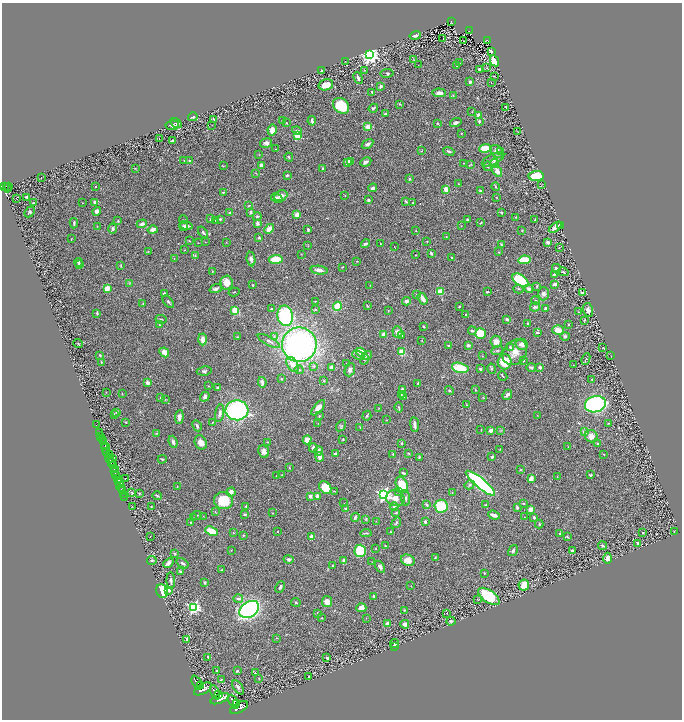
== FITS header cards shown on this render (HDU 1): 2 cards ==
NAXIS1  =                 1360
NAXIS2  =                 1435

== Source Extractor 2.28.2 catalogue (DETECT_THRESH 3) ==
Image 1360 x 1435 px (HDU 1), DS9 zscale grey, zoomed out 1/2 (1 PNG px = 2 x 2 image px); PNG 684 x 722 px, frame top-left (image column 1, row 1434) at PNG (2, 3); each listed source drawn as its Kron ellipse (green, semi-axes under 4 px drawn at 4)
Background 1.01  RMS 0.043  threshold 0.129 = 3 sigma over >= 5 px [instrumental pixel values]
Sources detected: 530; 28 cannot appear on this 1/2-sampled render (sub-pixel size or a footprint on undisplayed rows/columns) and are neither listed nor drawn; of the other 502, the 500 brightest by FLUX_AUTO listed and drawn (2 fainter detections omitted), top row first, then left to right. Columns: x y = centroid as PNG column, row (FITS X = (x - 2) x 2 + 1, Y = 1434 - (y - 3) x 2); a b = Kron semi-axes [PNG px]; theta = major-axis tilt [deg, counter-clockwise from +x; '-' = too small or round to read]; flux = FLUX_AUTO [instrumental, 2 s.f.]
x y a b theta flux
451 22 3 2 - 140
469 31 3 2 - 110
415 35 6 3 15 28
443 38 2 2 - 5.4
487 40 4 3 - 100
464 41 2 1 - 2.2
491 51 2 2 - 88
370 55 4 4 - 4300
414 59 4 3 - 5.2
346 61 2 1 - 2.2
495 61 6 4 -64 90
459 63 2 1 - 3
418 65 2 1 - 2.2
456 66 3 2 - 6.4
487 68 3 3 - 6
479 69 4 3 - 9.3
322 70 4 2 - 8.3
365 70 3 3 - 4.4
387 73 6 3 8 8.6
494 76 4 2 - 3.9
358 78 6 3 -66 21
470 82 3 2 - 19
491 83 2 1 - 2.6
326 85 7 5 15 79
381 86 4 3 - 20
372 92 3 2 - 10
439 93 7 4 -2 33
453 95 3 3 - 5.7
399 104 4 3 - 6.9
341 106 9 7 -43 270
506 107 2 1 - 4.2
373 108 5 2 - 12
472 112 2 2 - 3.3
385 114 4 3 - 14
478 116 4 3 - 83
193 117 5 2 - 15
214 119 4 3 - 8.6
283 121 3 2 - 7
312 121 5 2 - 22
479 121 3 3 - 16
456 122 6 3 18 21
176 123 6 4 -33 11
286 123 3 2 - 4.3
437 123 3 2 - 9.1
172 125 7 5 7 22
212 125 3 2 - 3
368 127 2 2 - 190
272 130 5 4 - 85
297 131 5 3 - 24
518 131 2 1 - 1.7
461 133 3 2 - 4.8
298 136 3 3 - 330
159 139 3 1 - 3.2
172 141 3 2 - 12
266 143 6 4 8 30
367 144 6 3 33 24
485 148 6 4 5 170
275 149 2 1 - 1.9
422 151 2 2 - 3.1
449 151 6 2 -20 14
497 151 7 5 -41 50
500 151 4 2 - 8.9
259 155 3 2 - 3.5
289 157 4 2 - 9.1
493 159 12 5 26 46
184 160 2 2 - 4
190 161 4 3 - 20
348 162 2 2 - 140
351 162 4 3 - 16
366 162 6 3 26 28
464 163 2 1 - 2
495 163 4 3 - 65
471 164 3 3 - 6.4
261 165 4 3 - 32
223 166 3 2 - 3.6
488 166 5 1 - 3.8
135 168 3 2 - 4.2
323 169 3 3 - 12
497 171 6 4 -56 63
256 173 3 2 - 3.6
287 175 2 2 - 23
536 176 7 5 3 250
41 177 2 1 - 2.6
409 179 2 2 - 39
458 184 2 2 - 3.6
542 185 3 1 - 2.4
9 186 4 2 - 180
96 186 2 2 - 9.2
4 187 3 2 - 550
495 187 4 2 - 6.6
7 188 4 3 - 150
372 188 4 3 - 24
446 190 4 3 - 80
481 191 4 3 - 16
223 192 4 3 - 9.4
345 195 3 2 - 3.5
281 196 7 5 25 54
27 197 3 2 - 19
496 197 3 2 - 3
17 198 2 2 - 11
277 198 6 3 -29 30
368 200 3 3 - 20
406 201 4 2 - 11
95 202 3 2 - 20
34 203 4 2 - 8.5
82 203 2 1 - 3.3
413 203 3 2 - 9.1
249 206 4 2 - 5.2
97 211 4 4 - 35
29 212 6 4 45 12
230 212 4 3 - 13
251 212 2 2 - 56
501 213 3 3 - 8.7
297 215 3 3 - 46
257 216 4 3 - 9.7
516 217 3 3 - 5.9
211 219 4 3 - 15
220 219 3 3 - 12
535 219 3 3 - 6.8
183 220 4 2 - 4.9
215 220 2 2 - 3.9
467 220 3 2 - 12
118 221 2 2 - 7.1
74 223 5 2 - 10
257 223 4 3 - 26
481 223 4 2 - 7.1
142 224 5 3 - 25
186 225 7 4 -15 18
97 226 2 2 - 2.9
184 226 5 4 - 17
461 226 3 2 - 2.8
560 226 3 2 - 7.1
555 227 7 3 35 49
113 229 5 4 - 21
269 229 5 4 - 72
308 229 3 2 - 11
153 230 5 4 - 42
416 231 2 2 - 3.9
522 231 3 2 - 3
203 232 6 3 -54 11
446 237 3 2 - 4.3
259 238 3 2 - 9.4
71 239 3 2 - 2.6
189 241 3 2 - 5.1
427 241 3 2 - 4.8
205 242 3 2 - 3.1
226 242 3 2 - 3.7
548 242 4 3 - 23
198 243 2 2 - 2.9
380 243 2 2 - 3
365 244 5 3 - 20
501 245 3 2 - 7
308 246 4 2 - 4
394 247 3 1 - 3.1
559 247 2 1 - 4
184 250 3 2 - 3.2
148 251 3 2 - 3.8
499 252 3 2 - 4.8
431 253 3 2 - 26
301 254 2 2 - 3.9
415 255 2 1 - 4
195 256 3 2 - 7.6
451 257 2 2 - 5
174 259 2 2 - 3.5
251 259 7 4 -81 32
276 259 7 4 4 210
524 260 6 3 9 210
357 261 3 2 - 3.3
78 262 4 3 - 12
80 265 3 2 - 9.2
121 266 3 2 - 6.6
342 267 3 2 - 4.7
556 269 5 3 - 26
319 270 8 3 -8 40
212 271 3 2 - 4.2
563 272 5 3 - 9.5
554 274 3 3 - 6.5
521 280 9 5 -35 320
226 282 7 6 - 85
130 283 3 3 - 7.7
555 284 3 2 - 35
253 285 2 2 - 4.9
370 285 2 2 - 2.8
537 286 4 2 - 7.6
107 288 4 3 - 91
216 289 6 4 18 22
519 289 5 3 - 7.2
529 289 5 4 - 22
234 292 5 2 - 6.5
441 292 4 3 - 120
487 292 4 3 - 10
582 293 3 2 - 28
164 294 3 2 - 28
417 294 4 2 - 6
543 294 6 5 - 29
423 299 6 3 -57 69
536 300 4 3 - 8.3
315 301 2 1 - 4.6
406 301 4 3 - 30
168 302 7 3 -53 14
143 303 2 2 - 3.1
337 306 4 3 - 150
367 306 3 2 - 6.6
459 307 2 2 - 7.7
535 307 5 4 - 19
546 308 3 2 - 24
271 309 4 2 - 9.3
315 309 2 2 - 17
235 310 4 3 - 150
588 310 7 5 -75 40
388 311 3 2 - 4.7
578 312 2 2 - 5.8
97 313 3 2 - 10
466 315 3 2 - 6.4
285 316 10 7 -78 690
161 319 5 2 - 9.4
507 319 4 3 - 10
584 320 3 2 - 7.5
528 324 4 2 - 7.4
568 324 2 2 - 6.2
159 325 3 2 - 5
424 326 3 2 - 7.6
558 330 5 5 - 84
472 331 4 3 - 11
397 332 5 5 - 36
537 332 4 2 - 11
480 333 5 5 - 220
384 334 3 3 - 67
401 335 3 2 - 8.1
274 336 4 4 - 14
565 336 5 4 - 16
237 337 2 2 - 4.4
202 339 6 3 -88 63
422 340 3 2 - 4.8
269 341 12 4 -28 29
496 342 6 5 - 56
78 344 5 3 - 7.1
522 344 6 5 - 43
299 345 17 17 - 2900
468 345 4 3 - 23
448 346 3 2 - 8.5
510 347 3 3 - 27
603 348 2 1 - 2.4
497 350 6 3 21 11
164 352 5 4 - 59
361 352 4 3 - 110
402 352 4 3 - 110
515 352 14 11 50 100
100 355 3 2 - 6.3
358 355 6 3 -26 15
367 355 5 4 - 26
482 356 3 2 - 4.9
611 356 2 1 - 2.1
364 359 5 3 - 8.7
586 359 6 2 65 7.8
523 360 2 2 - 13
101 362 3 2 - 6.6
504 362 7 7 - 210
292 364 8 5 -57 70
346 364 2 1 - 2.2
573 365 2 2 - 2.7
314 366 3 3 - 15
332 367 4 3 - 44
531 367 5 3 - 13
540 367 2 2 - 64
460 368 8 5 -15 210
480 369 4 3 - 12
492 369 5 4 - 9.4
299 370 4 3 - 12
350 370 7 5 67 28
204 371 7 4 7 17
503 376 5 2 - 7.6
281 379 3 2 - 7.9
592 379 3 2 - 4.1
324 381 3 3 - 8.2
262 382 5 3 - 28
148 383 3 3 - 53
418 383 3 2 - 11
208 386 2 2 - 3.2
218 388 3 2 - 25
402 390 4 3 - 20
475 390 4 2 - 5.1
449 391 4 3 - 9.2
106 392 3 2 - 4.1
122 394 3 2 - 4.5
401 395 3 2 - 5.8
507 395 5 3 - 26
160 397 4 3 - 7.6
205 397 5 4 - 25
404 397 4 2 - 6.4
483 398 3 3 - 3.6
166 399 3 2 - 4.7
595 404 10 8 17 1500
466 405 3 2 - 3.7
399 407 5 2 - 9.6
318 408 9 4 49 68
379 408 3 2 - 2.9
237 410 11 10 - 1300
116 412 4 4 - 10
220 413 9 4 80 30
114 414 3 2 - 6.5
537 415 3 2 - 3.1
319 416 3 2 - 6.7
367 416 5 3 - 8
179 417 7 4 85 34
386 420 2 1 - 2.7
126 422 2 2 - 7.8
212 422 3 2 - 4.6
318 423 2 2 - 2.3
608 423 3 2 - 6.2
96 424 2 1 - 39
415 425 7 3 -83 34
197 426 6 3 -62 18
341 426 6 4 55 10
360 427 2 2 - 4.7
481 430 3 2 - 4
491 430 4 3 - 36
501 430 3 2 - 6.3
584 432 2 2 - 98
99 433 4 2 - 190
157 433 4 3 - 6.9
101 436 2 1 - 420
591 436 6 6 - 64
102 439 3 2 - 590
343 439 2 2 - 7.4
307 440 4 4 - 74
103 442 2 2 - 700
173 442 6 4 -71 28
201 442 7 5 -66 55
267 442 3 2 - 4.1
401 443 4 2 - 7.2
598 444 3 3 - 12
105 446 3 1 - 1000
568 447 3 2 - 3.1
106 448 5 3 - 2500
313 448 5 3 - 26
500 449 2 1 - 2.2
264 451 6 5 - 39
319 451 4 3 - 29
107 452 3 1 - 290
409 453 3 2 - 6.3
109 454 3 3 - 860
335 454 4 3 - 15
393 454 3 2 - 6.7
604 454 3 2 - 4.7
320 457 5 3 - 33
419 457 3 3 - 9.6
492 457 4 3 - 11
109 458 4 2 - 360
113 458 3 1 - 160
162 459 4 2 - 9.1
111 463 2 1 - 430
114 465 3 2 - 780
114 468 4 2 - 630
289 468 4 2 - 6.5
521 469 2 2 - 7.2
115 472 3 2 - 890
403 473 3 2 - 12
116 474 3 2 - 1300
281 475 3 2 - 3.5
591 475 4 2 - 7.9
276 476 2 1 - 2.9
557 477 3 2 - 3.6
117 478 3 2 - 16
125 479 2 1 - 2.6
531 479 3 3 - 72
118 480 3 2 - 550
480 483 18 5 -40 1400
120 485 6 2 -70 23
402 485 8 5 -64 210
470 485 5 4 - 16
177 487 3 2 - 3.5
325 487 7 5 -48 150
121 489 2 1 - 45
123 491 3 1 - 34
334 491 3 2 - 3.7
231 492 4 4 - 50
399 492 3 2 - 15
452 492 2 2 - 4
132 493 4 3 - 8.7
139 493 3 2 - 4.9
123 494 2 1 - 28
384 495 4 4 - 2000
157 496 5 2 - 7.9
310 496 3 3 - 29
124 497 2 1 - 23
317 497 2 2 - 64
395 498 9 8 - 78
406 498 8 4 -86 24
223 501 9 8 - 240
344 503 2 1 - 2
524 503 4 3 - 9.4
427 505 4 3 - 13
485 505 4 3 - 6.3
133 506 2 1 - 2.9
246 506 4 3 - 9.8
441 506 6 6 - 250
151 507 3 2 - 7.3
394 507 4 4 - 11
517 507 4 3 - 14
346 508 3 2 - 25
530 509 3 3 - 77
215 512 4 2 - 4.8
273 513 2 2 - 4.1
396 513 3 2 - 8.9
244 514 4 3 - 15
197 515 5 2 - 6.2
494 515 6 3 -20 40
203 516 2 2 - 2.6
355 517 4 3 - 16
524 517 2 2 - 2.6
534 517 3 3 - 22
193 518 3 3 - 6.9
366 519 4 3 - 7.5
376 521 2 1 - 2.5
191 522 3 3 - 6.7
425 522 2 2 - 26
396 523 6 3 55 13
539 524 4 3 - 10
211 531 6 4 -23 170
278 531 2 2 - 7.4
674 531 3 2 - 3.1
390 532 2 2 - 5.4
643 532 2 2 - 7.1
233 533 3 2 - 5
366 533 6 2 5 8.6
560 534 3 3 - 16
243 535 3 2 - 6.6
150 536 3 1 - 2
312 537 4 3 - 80
567 537 4 3 - 6.8
638 544 4 3 - 25
602 545 4 3 - 11
385 546 2 2 - 7.3
376 548 2 2 - 2.5
231 550 2 1 - 2.8
360 551 6 5 - 300
513 551 6 3 58 14
572 551 4 3 - 13
175 554 3 2 - 7.6
435 558 4 3 - 8.1
608 558 5 4 - 32
289 559 5 4 - 16
152 560 5 4 - 11
408 560 7 5 -23 80
344 561 4 3 - 30
372 562 2 2 - 3.3
168 563 5 3 - 27
183 563 7 3 -35 19
332 566 3 2 - 12
380 567 7 4 -58 23
222 570 3 2 - 10
181 571 4 2 - 12
484 573 3 3 - 7.1
171 581 8 3 -87 20
204 583 3 3 - 16
524 585 5 5 - 82
411 586 2 1 - 3
280 587 6 3 65 18
169 590 4 4 - 19
162 591 7 5 -65 340
489 596 12 6 -35 370
373 597 3 2 - 15
238 599 5 3 - 19
477 599 2 2 - 2.8
296 602 5 3 - 7.2
327 602 5 5 - 56
194 607 4 4 - 1700
361 608 5 4 - 55
249 609 11 7 34 1600
404 610 3 3 - 7.4
317 613 2 2 - 22
447 613 2 1 - 2
322 618 2 2 - 4.5
366 618 2 2 - 2.9
451 621 4 4 - 14
388 624 4 4 - 41
405 624 4 3 - 40
277 638 3 2 - 4.1
187 640 4 2 - 21
394 644 4 3 - 13
394 646 3 1 - 5.9
208 657 3 2 - 13
327 658 3 2 - 27
217 671 3 2 - 7.3
237 671 3 3 - 8
255 673 4 3 - 7.8
309 677 3 2 - 5.3
259 678 2 2 - 4.4
221 679 4 2 - 7.1
197 683 7 4 -63 3800
201 685 3 2 - 350
238 687 8 4 -56 24
203 689 9 5 29 5800
215 692 8 4 -64 4100
219 694 4 2 - 1800
220 699 10 4 23 8400
233 702 7 4 -61 4100
237 703 2 2 - 1100
239 708 10 5 30 5500
At the frame edge (FLAGS 8, measured only in part): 1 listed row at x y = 4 187
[2 fainter detections neither listed nor drawn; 28 sub-pixel or undisplayed-footprint detections neither listed nor drawn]